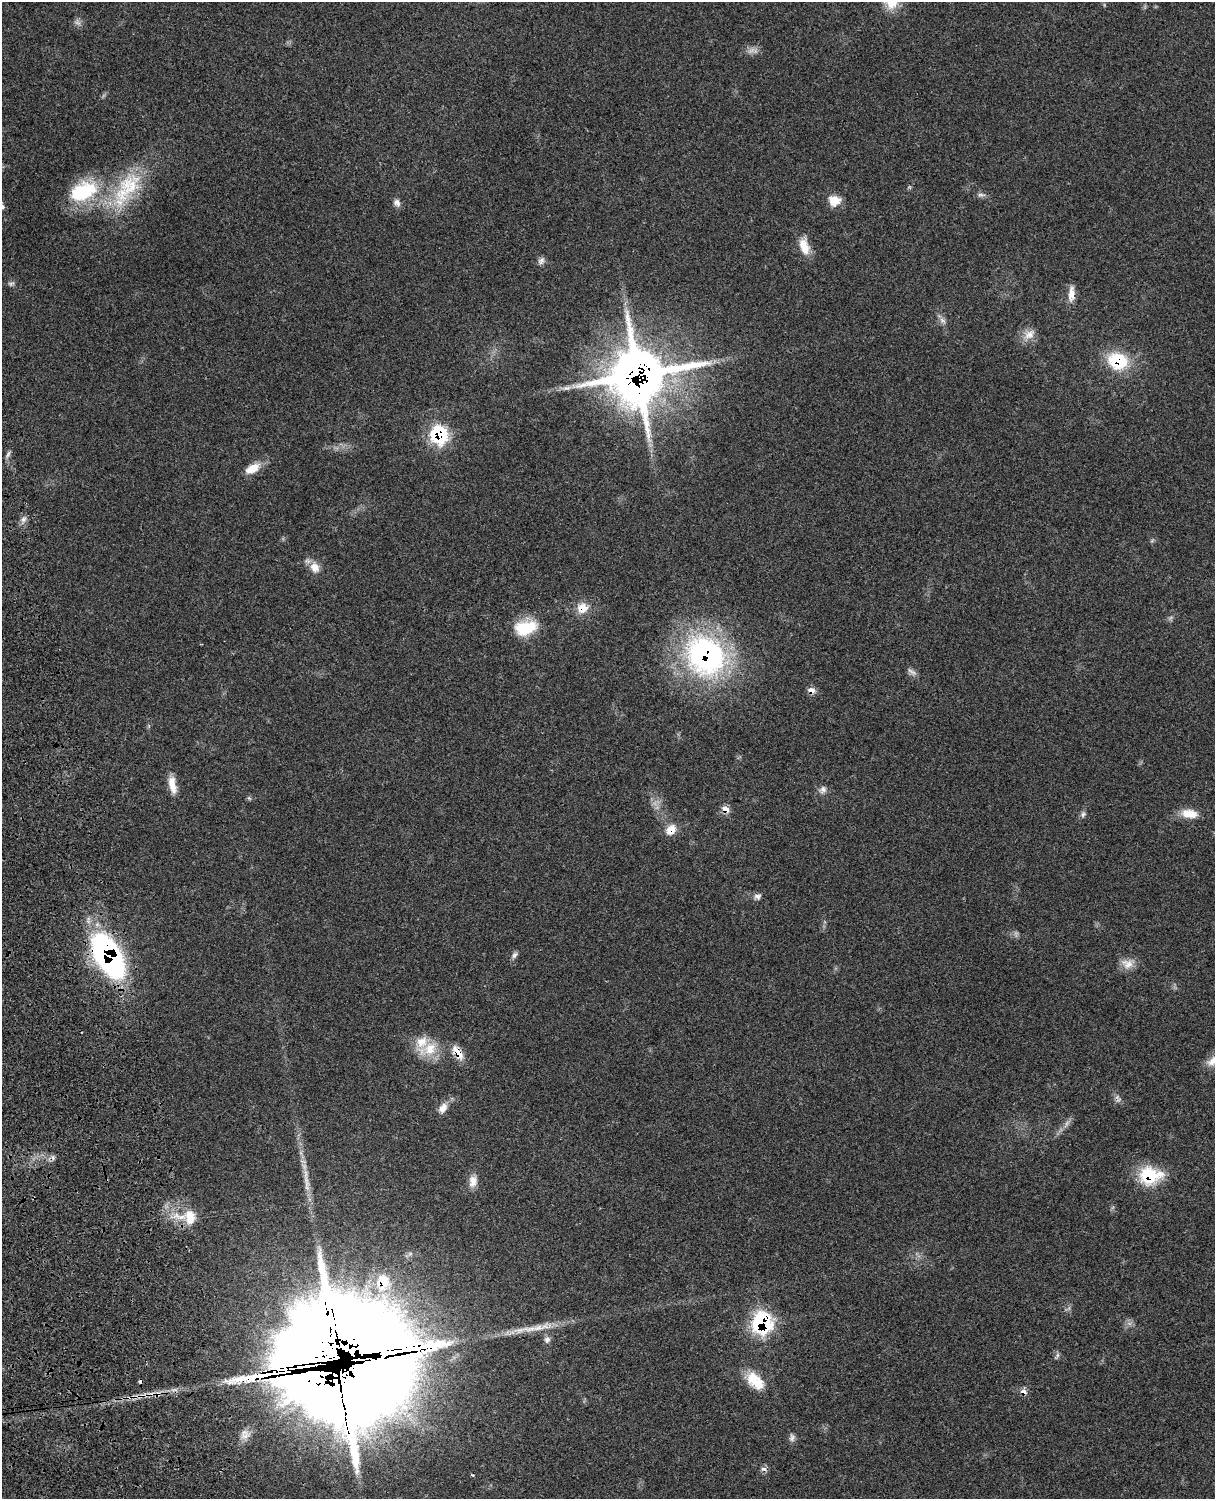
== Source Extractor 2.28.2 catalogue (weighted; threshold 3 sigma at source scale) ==
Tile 7 of 4 x 3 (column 3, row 2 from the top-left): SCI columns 2544-3756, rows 1773-3269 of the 5088 x 4928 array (HDU 1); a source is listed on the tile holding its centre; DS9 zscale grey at full resolution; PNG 1217 x 1501 px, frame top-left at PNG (2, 2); no overlay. Shown black and unused: <1% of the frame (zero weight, under 3 of 4 exposures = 6% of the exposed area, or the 3 px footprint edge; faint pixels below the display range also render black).
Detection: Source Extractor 2.28.2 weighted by HDU 2 'WHT'; one run over the whole footprint, this tile lists its part. Background 0.0761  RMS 0.0058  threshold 0.026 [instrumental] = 3 sigma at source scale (4.5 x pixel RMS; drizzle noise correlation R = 1.50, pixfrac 1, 0.05/0.05 arcsec/px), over >= 5 px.
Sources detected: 69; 3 too faint to see at this stretch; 3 cosmic-ray / hot-pixel residue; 2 long thin detections or spike segments (spike, bleed or trail) — not listed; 5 inside a brighter listed object's ellipse — not listed separately; the other 56 listed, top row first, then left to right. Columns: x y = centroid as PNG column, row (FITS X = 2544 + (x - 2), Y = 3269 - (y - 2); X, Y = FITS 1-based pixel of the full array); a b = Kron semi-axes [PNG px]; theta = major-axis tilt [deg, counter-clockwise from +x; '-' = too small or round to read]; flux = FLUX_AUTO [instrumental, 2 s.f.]
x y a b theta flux
892 2 23 16 58 12
129 186 41 32 57 42
83 191 40 24 23 41
981 195 12 5 0 1.8
834 200 13 11 5 8.2
397 203 10 8 -52 2.7
804 246 21 11 -75 9.2
541 261 10 7 56 2.3
11 284 8 6 11 1.3
1071 294 20 7 87 5.5
942 320 11 6 -36 2.3
1029 334 17 12 39 5.9
1118 361 24 19 -19 28
638 375 23 21 21 2200
439 435 10 9 - 72
8 454 10 4 58 1.4
252 468 19 10 29 9.2
23 519 10 7 51 2.4
315 567 16 12 -60 6.1
582 608 15 14 - 8
526 628 29 17 12 21
706 655 47 40 -48 140
912 672 15 6 -34 2.2
811 690 8 7 - 4
172 785 22 8 -80 7.3
823 789 9 8 - 2.6
249 798 6 4 -42 0.85
725 809 7 6 - 5.5
1083 814 9 6 72 1.6
1189 814 22 11 -8 8.8
671 829 14 11 46 6.7
757 896 9 7 0 2.3
515 955 10 6 54 1.8
109 956 42 21 -60 160
1127 964 17 12 -19 6
428 1049 31 17 20 17
458 1052 19 9 -56 8.6
1213 1061 21 11 33 7.4
1118 1098 13 6 -60 2.2
443 1108 14 9 55 4.7
1066 1124 14 4 59 2.5
306 1174 16 5 88 3.9
1150 1176 27 20 4 27
473 1181 16 11 81 5.3
190 1217 20 14 -88 12
383 1282 24 20 -90 23
762 1323 11 10 - 120
538 1328 36 8 11 11
547 1339 9 9 - 2.3
332 1350 88 70 -10 7000
1057 1355 7 4 -72 1.2
755 1381 25 14 -45 16
1023 1392 9 7 -19 2.9
158 1394 9 7 14 2.7
245 1436 18 10 24 5.5
792 1438 11 7 -89 2.1
Overlapping masked pixels (flux is a lower limit): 16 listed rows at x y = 1118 361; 638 375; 439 435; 582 608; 706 655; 811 690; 725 809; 671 829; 109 956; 458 1052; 1150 1176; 383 1282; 762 1323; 332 1350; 1023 1392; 158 1394
Isophote crosses this tile's border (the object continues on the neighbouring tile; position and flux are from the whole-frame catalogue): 2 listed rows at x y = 892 2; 1213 1061